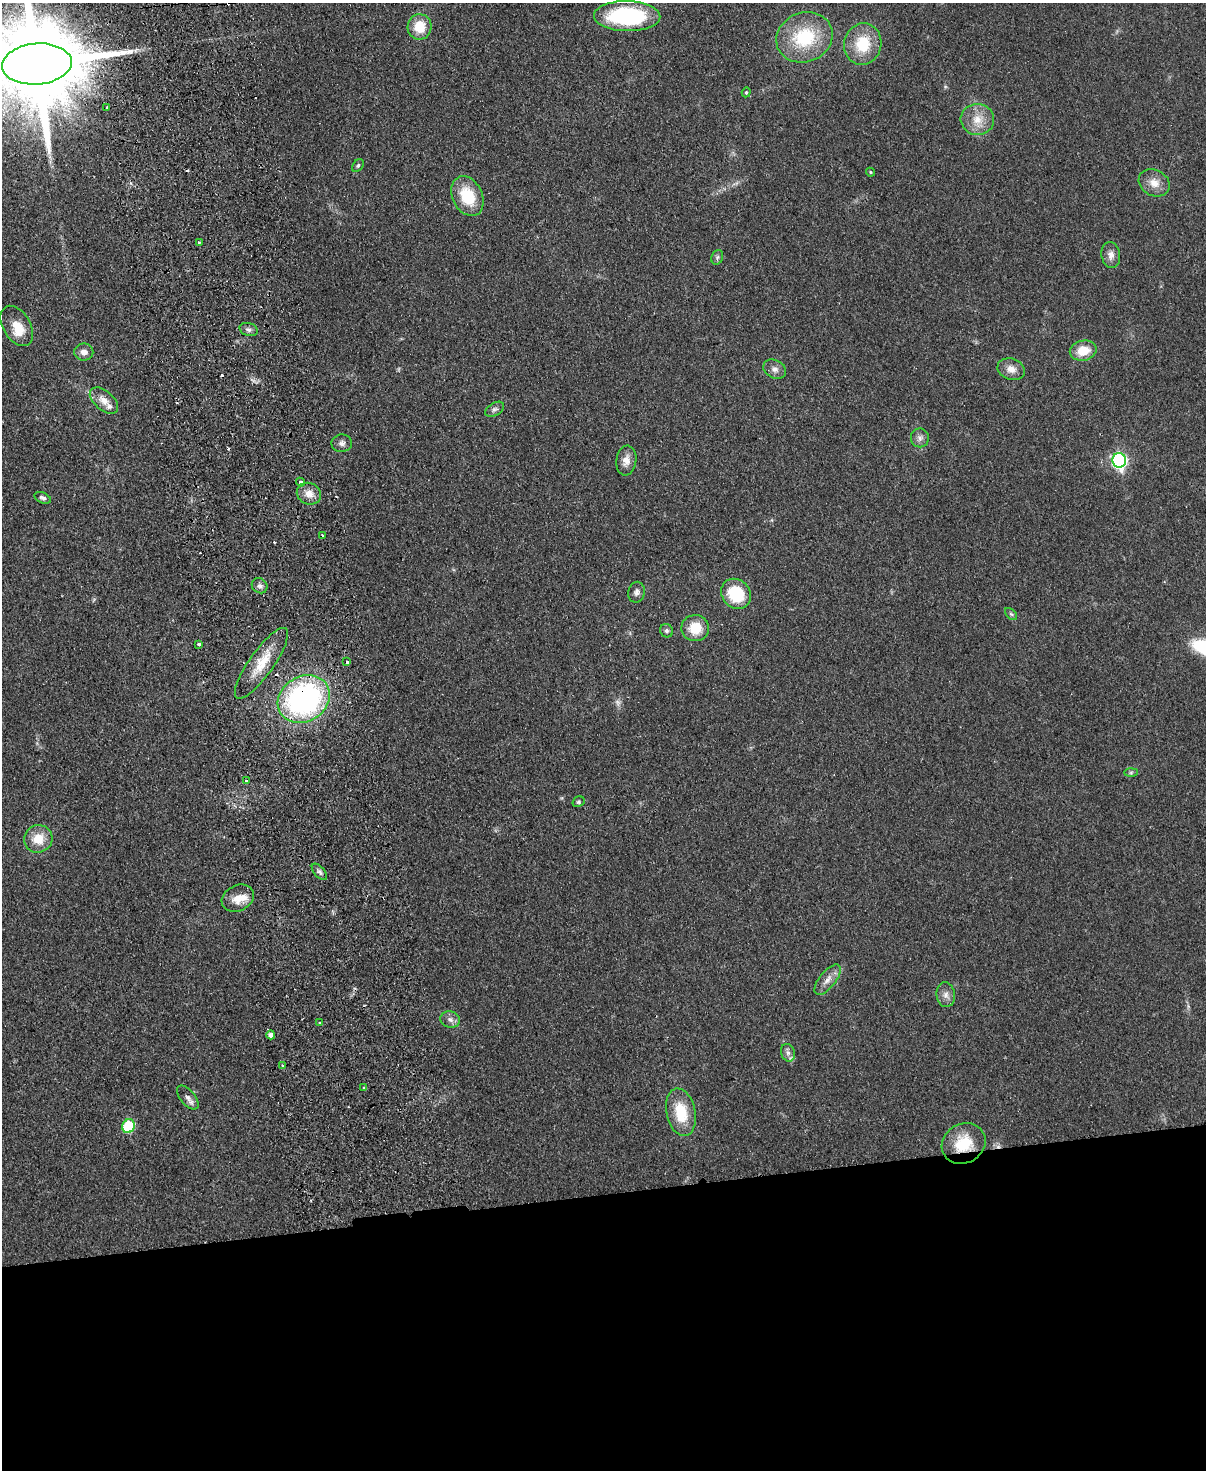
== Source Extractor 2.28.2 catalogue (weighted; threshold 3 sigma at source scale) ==
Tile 11 of 4 x 3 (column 3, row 3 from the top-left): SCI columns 2463-3666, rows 151-1618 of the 4925 x 4814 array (HDU 1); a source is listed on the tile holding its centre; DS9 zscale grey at full resolution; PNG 1208 x 1472 px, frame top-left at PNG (2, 3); each listed source drawn as its Kron ellipse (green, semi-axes under 4 px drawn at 4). Shown black and unused: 19% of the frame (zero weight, under 2 of 3 exposures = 3% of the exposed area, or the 3 px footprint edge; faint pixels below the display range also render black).
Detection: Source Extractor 2.28.2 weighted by HDU 2 'WHT'; one run over the whole footprint, this tile lists its part. Background 0.112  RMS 0.0085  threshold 0.038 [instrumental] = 3 sigma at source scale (4.5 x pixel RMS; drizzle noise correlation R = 1.50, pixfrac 1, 0.05/0.05 arcsec/px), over >= 5 px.
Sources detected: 71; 1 too faint to see at this stretch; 8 cosmic-ray / hot-pixel residue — neither listed nor drawn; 3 inside a brighter listed object's ellipse — not listed separately; the other 59 listed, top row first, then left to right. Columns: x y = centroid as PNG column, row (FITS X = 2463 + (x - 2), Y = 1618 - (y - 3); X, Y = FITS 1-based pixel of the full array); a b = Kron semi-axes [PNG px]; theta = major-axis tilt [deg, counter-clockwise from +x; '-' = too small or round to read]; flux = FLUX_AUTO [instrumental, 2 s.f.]
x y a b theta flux
627 16 33 15 -1 91
420 27 13 12 - 19
804 37 29 24 22 51
863 44 21 18 76 30
37 64 35 20 5 24000
746 92 5 4 - 1
107 107 3 2 - 1.2
977 119 17 15 -6 14
358 166 7 5 49 1.5
870 172 4 3 - 0.94
1154 183 16 13 -26 9.8
467 196 21 14 -64 30
199 242 3 3 - 1.3
1111 255 13 9 -80 5.6
717 257 7 5 70 1.9
17 326 22 13 -59 16
249 330 9 6 -18 2.9
1083 351 13 10 12 17
84 352 9 8 - 5.4
775 369 12 9 -26 4.4
1011 369 14 10 -20 7.5
104 400 17 9 -40 8.4
495 409 10 6 32 2.6
920 438 9 9 - 3.8
342 443 10 9 - 3.6
626 460 15 10 82 7.1
1119 460 7 7 - 220
300 482 4 3 - 5
309 494 12 10 -23 8.2
43 498 9 5 -24 2.5
322 536 3 2 - 1.5
260 586 8 7 - 3
636 592 10 8 78 3.7
736 594 16 14 -50 38
1011 614 7 4 -44 1.5
695 628 14 13 - 18
667 631 7 6 - 2
199 644 3 3 - 3.1
347 661 3 3 - 6.8
261 663 42 12 54 23
304 699 27 22 32 200
1131 773 7 4 1 1.6
246 781 3 3 - 1.4
578 802 6 5 - 1.4
38 839 14 13 - 16
319 872 10 5 -48 2.6
238 898 17 12 27 11
827 980 18 8 51 7
946 995 12 9 -83 5.1
450 1020 10 8 -19 4.1
320 1022 3 3 - 0.94
271 1035 4 4 - 6.3
788 1053 9 6 -74 3.3
283 1065 3 2 - 1.5
364 1088 3 3 - 1.3
188 1098 14 7 -50 4.3
681 1112 24 14 -78 29
128 1126 7 6 - 57
964 1144 23 19 31 28
Overlapping masked pixels (flux is a lower limit): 4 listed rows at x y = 37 64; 300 482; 304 699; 964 1144
Isophote crosses this tile's border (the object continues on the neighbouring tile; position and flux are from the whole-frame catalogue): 1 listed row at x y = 37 64